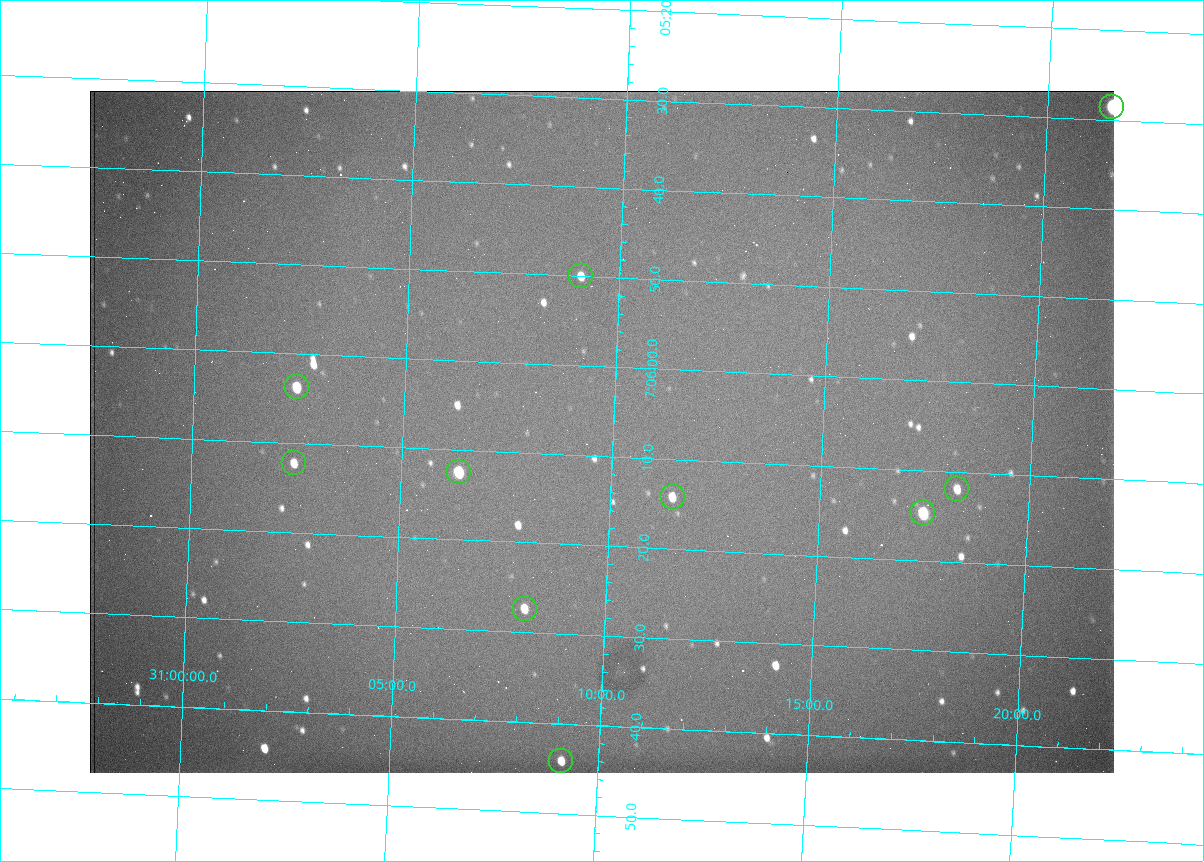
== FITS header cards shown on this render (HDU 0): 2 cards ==
NAXIS1  =                 1024 /fastest changing axis
NAXIS2  =                  682 /next to fastest changing axis

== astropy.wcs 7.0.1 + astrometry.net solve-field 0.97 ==
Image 1024 x 682 px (HDU 0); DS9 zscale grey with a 90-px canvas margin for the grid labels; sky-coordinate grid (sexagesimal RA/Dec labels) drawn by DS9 from the SOLVED WCS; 10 Tycho-2 reference stars matched to detected sources circled (green)
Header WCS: RA---TAN/DEC--TAN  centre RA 07:06:07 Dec +31:10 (106.53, +31.16 deg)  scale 1.43 arcsec/px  FOV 24.4' x 16.3'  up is -93 deg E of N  parity flipped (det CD > 0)
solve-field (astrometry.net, Tycho-2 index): VERIFIED the header's WCS against the Tycho-2 star catalogue (10 matches, 0 conflicts) and refined it, rather than solving blind
Solved WCS: RA---TAN-SIP/DEC--TAN-SIP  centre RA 07:06:07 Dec +31:10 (106.53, +31.16 deg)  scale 1.43 arcsec/px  FOV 24.4' x 16.3'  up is -92 deg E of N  parity flipped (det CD > 0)
The solver's refit moves the header's centre by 0.63 arcsec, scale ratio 0.999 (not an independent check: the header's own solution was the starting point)
Tycho-2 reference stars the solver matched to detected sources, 10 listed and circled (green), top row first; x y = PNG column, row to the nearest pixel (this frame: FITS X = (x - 90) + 1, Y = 682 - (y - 91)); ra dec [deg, ICRS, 3 dp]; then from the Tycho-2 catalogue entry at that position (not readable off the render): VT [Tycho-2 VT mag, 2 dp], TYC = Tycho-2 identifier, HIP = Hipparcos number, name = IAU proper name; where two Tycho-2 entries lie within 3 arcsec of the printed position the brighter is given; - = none
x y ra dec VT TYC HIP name
1112 107 106.369 +31.359 8.79 2438-636-1 - -
581 276 106.458 +31.151 12.35 2438-728-1 - -
297 387 106.516 +31.041 10.39 2438-398-1 - -
294 463 106.551 +31.041 11.84 2438-663-1 - -
459 472 106.552 +31.106 9.20 2438-180-1 - -
957 489 106.550 +31.305 11.61 2438-184-1 - -
673 497 106.559 +31.192 11.79 2438-1039-1 - -
923 513 106.562 +31.292 10.01 2438-106-1 - -
525 609 106.614 +31.135 11.36 2438-550-1 - -
561 761 106.684 +31.152 11.76 2438-931-1 - -